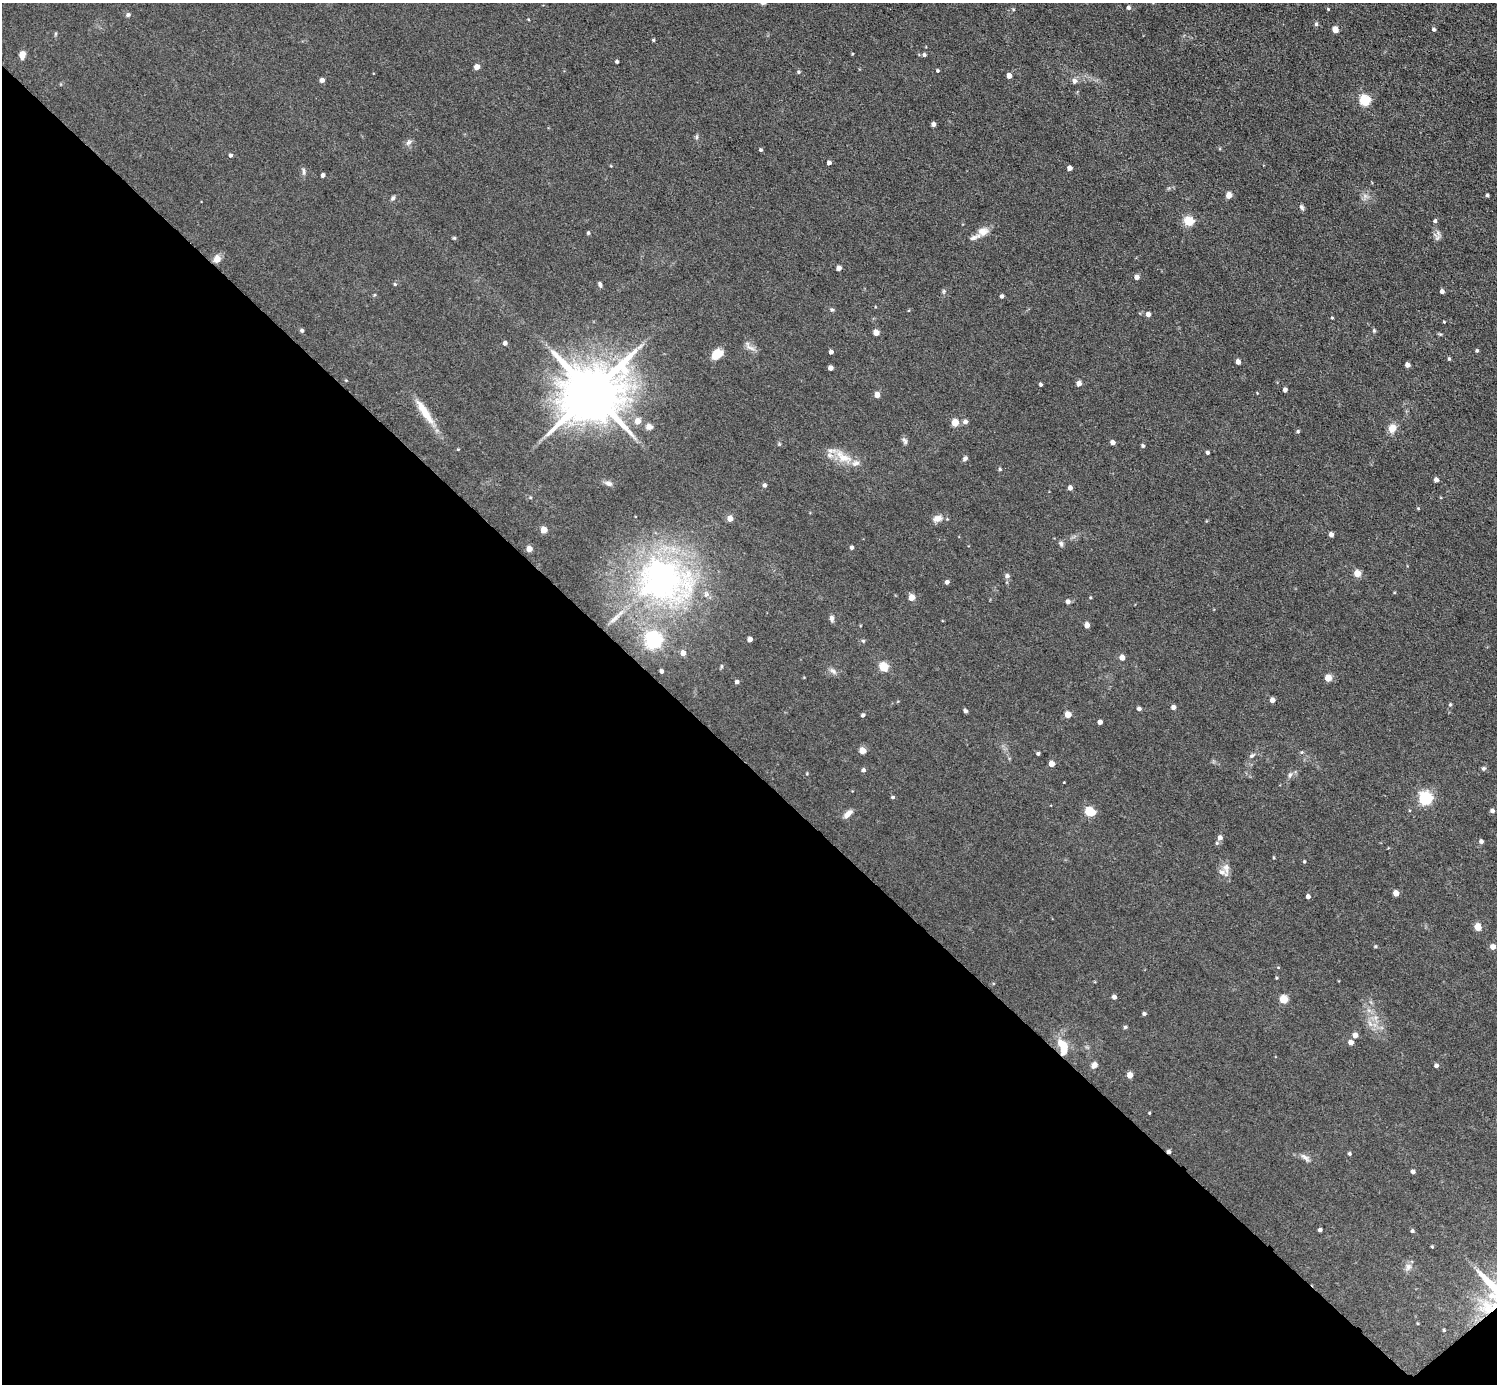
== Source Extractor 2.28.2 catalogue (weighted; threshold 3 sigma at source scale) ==
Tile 14 of 4 x 4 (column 2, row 4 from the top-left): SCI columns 1497-2991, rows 298-1679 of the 5982 x 5981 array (HDU 1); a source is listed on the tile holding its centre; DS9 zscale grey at full resolution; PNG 1499 x 1386 px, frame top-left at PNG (2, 3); no overlay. Shown black and unused: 45% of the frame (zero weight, under 3 of 5 exposures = <1% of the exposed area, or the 3 px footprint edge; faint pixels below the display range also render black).
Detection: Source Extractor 2.28.2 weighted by HDU 2 'WHT'; one run over the whole footprint, this tile lists its part. Background 0.0512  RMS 0.0068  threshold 0.0305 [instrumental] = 3 sigma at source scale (4.5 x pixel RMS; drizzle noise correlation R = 1.50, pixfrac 1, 0.05/0.05 arcsec/px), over >= 5 px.
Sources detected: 171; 1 cosmic-ray / hot-pixel residue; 1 long thin detection or spike segment (spike, bleed or trail) — not listed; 7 inside a brighter listed object's ellipse — not listed separately; the other 162 listed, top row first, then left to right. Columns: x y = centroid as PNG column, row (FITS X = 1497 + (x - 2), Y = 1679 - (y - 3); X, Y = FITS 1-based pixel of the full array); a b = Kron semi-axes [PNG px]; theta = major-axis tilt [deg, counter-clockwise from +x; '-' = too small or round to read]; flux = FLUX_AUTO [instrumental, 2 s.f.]
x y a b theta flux
1128 8 4 4 - 1.7
1328 9 4 3 - 0.53
128 15 6 5 - 1.4
1316 24 5 4 - 1.2
1434 29 4 4 - 1.3
1335 30 5 4 - 8.2
653 40 4 3 - 0.75
22 55 9 6 81 3.9
924 55 5 5 - 1.4
617 62 3 3 - 1.1
477 67 4 4 - 6.1
938 71 4 4 - 0.75
798 72 5 4 - 0.99
1009 76 4 4 - 5.2
322 80 4 4 - 3.6
1074 81 5 5 - 3.1
1365 100 5 5 - 56
933 124 4 4 - 2.7
697 137 6 4 89 1.1
408 142 9 6 39 2.1
761 150 4 3 - 1.1
230 155 4 4 - 1.4
829 163 4 4 - 2.5
1069 168 4 4 - 4.1
304 171 12 4 -87 1.6
323 175 4 3 - 1.8
1229 195 5 4 - 8.9
1487 195 4 3 - 1.2
393 198 6 5 - 1.4
1302 207 7 5 -69 1.5
1188 221 5 5 - 34
1435 221 4 4 - 1.4
983 231 14 11 0 5.7
588 233 4 4 - 0.92
454 238 5 4 - 0.75
217 259 10 8 71 4.8
839 268 4 4 - 4.1
1137 277 4 4 - 3.7
395 284 5 4 - 0.76
600 284 6 4 -76 1.5
944 291 6 4 90 0.97
1442 291 4 4 - 2.2
1002 296 4 4 - 1.6
832 310 5 5 - 0.95
1148 314 5 4 - 3
1332 318 4 3 - 0.57
1444 322 3 3 - 0.63
302 330 4 4 - 1.2
1374 330 5 5 - 0.9
876 332 5 4 - 7.6
505 343 4 4 - 2.2
750 348 17 6 -28 3.2
1477 351 4 4 - 1
831 352 4 4 - 2.9
717 354 11 7 37 12
1449 359 4 3 - 0.95
1238 362 4 4 - 4.1
1407 365 4 4 - 4.1
830 368 4 4 - 3.7
1041 384 4 3 - 1.4
1079 384 5 4 - 4
1285 390 4 4 - 2.2
592 392 17 14 35 5300
877 395 4 4 - 6.4
424 412 40 9 -57 13
638 421 5 5 - 6.6
955 422 5 4 - 16
965 422 5 5 - 2.8
649 427 8 7 - 2.7
1392 428 11 9 62 5.6
1298 431 4 4 - 1
905 441 10 6 -65 1.8
1112 442 4 4 - 3.5
1143 446 5 4 - 1.1
1207 452 4 3 - 1.2
844 458 20 11 -13 12
965 458 6 5 - 1.6
1000 469 4 4 - 0.82
1436 480 4 4 - 2.7
609 483 9 6 -25 2.5
765 485 5 5 - 1.5
1070 488 4 4 - 3.4
530 497 5 3 - 0.68
1418 508 4 4 - 0.64
937 518 13 8 16 4.4
730 519 5 5 - 5.6
544 530 5 4 - 11
1331 535 4 4 - 3.3
1061 544 7 5 -75 1.6
852 547 4 4 - 1.5
529 549 4 4 - 7
1357 573 5 4 - 13
1007 576 6 6 - 2.1
663 580 80 62 -15 200
947 582 4 4 - 2.2
912 597 5 4 - 9.6
1090 597 3 3 - 0.59
1068 602 5 4 - 2.6
832 618 8 5 -79 2
1087 625 4 4 - 5
750 639 4 4 - 4.1
653 640 6 6 - 230
863 641 5 4 - 0.78
683 653 5 4 - 4.1
1122 657 5 4 - 5.6
721 666 5 3 - 0.64
883 667 5 5 - 32
661 671 4 3 - 1.7
833 671 9 6 -20 2.3
1328 678 5 4 - 11
737 682 4 4 - 1.8
1272 700 4 4 - 4.3
1450 704 5 4 - 0.93
1173 707 4 4 - 2.5
1139 709 4 4 - 1.9
965 711 5 4 - 1.3
1068 714 5 4 - 9
863 715 4 4 - 1.4
1100 722 4 4 - 3.4
862 751 5 4 - 10
1038 753 4 3 - 1.3
1252 756 7 5 47 1.3
1052 764 4 4 - 6.5
1483 768 6 5 - 1.2
863 770 5 5 - 1.5
1290 775 7 5 47 1.6
893 797 4 3 - 1
1425 798 6 6 - 110
1492 811 6 4 -17 1.3
1089 812 6 5 - 34
848 814 12 6 42 4.1
1220 838 6 5 - 2.8
1481 841 5 4 - 1.9
1217 843 5 5 - 0.94
1304 862 4 3 - 0.74
1226 868 17 8 -86 4.2
1396 893 5 4 - 6.2
1308 896 4 4 - 2.9
1478 927 5 4 - 14
1375 946 4 4 - 0.79
1493 947 5 5 - 4.5
1276 978 3 3 - 0.61
1114 997 4 4 - 2.5
1283 999 5 5 - 21
1144 1014 4 4 - 1.4
1125 1027 5 5 - 0.9
1355 1035 5 5 - 4.2
1351 1042 4 4 - 4.1
1063 1050 13 8 78 8.8
1094 1065 7 6 - 2.9
1436 1065 4 4 - 2
1130 1075 5 4 - 7.1
1149 1113 3 3 - 0.57
1349 1154 4 4 - 0.95
1305 1157 14 5 -42 2.7
1413 1172 4 4 - 2.3
1320 1230 4 3 - 1.6
1412 1231 4 4 - 1.2
1432 1247 4 3 - 0.6
1408 1267 10 8 74 2.9
1490 1307 34 19 5 28
1444 1330 4 3 - 0.71
Overlapping masked pixels (flux is a lower limit): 2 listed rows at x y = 1063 1050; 1490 1307
Isophote crosses this tile's border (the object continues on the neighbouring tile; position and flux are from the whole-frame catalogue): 1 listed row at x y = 1490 1307